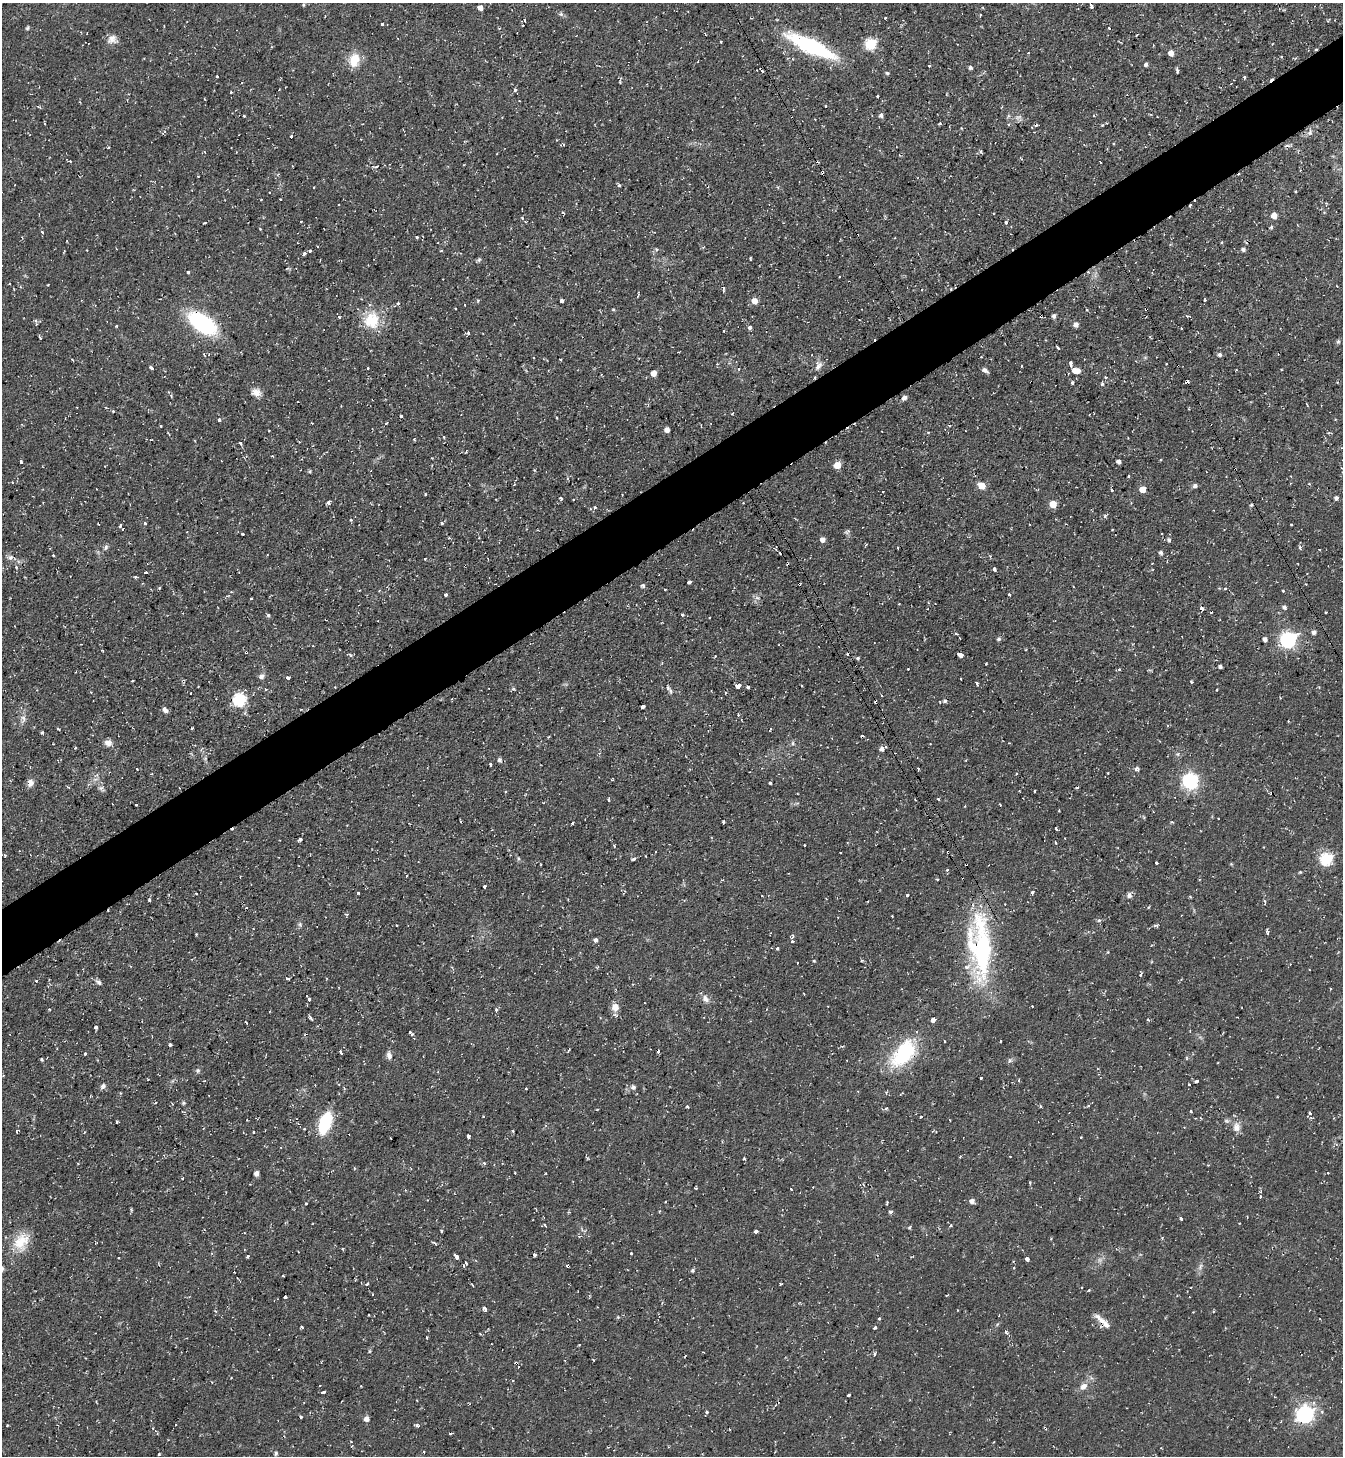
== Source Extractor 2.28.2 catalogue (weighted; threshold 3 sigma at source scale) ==
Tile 10 of 4 x 4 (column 2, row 3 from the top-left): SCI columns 1494-2834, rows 1456-2909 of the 5806 x 5816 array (HDU 1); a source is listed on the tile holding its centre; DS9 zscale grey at full resolution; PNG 1345 x 1458 px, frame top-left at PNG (2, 3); no overlay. Shown black and unused: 5% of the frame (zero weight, under 2 of 3 exposures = <1% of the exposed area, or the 3 px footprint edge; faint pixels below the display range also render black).
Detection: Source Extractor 2.28.2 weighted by HDU 2 'WHT'; one run over the whole footprint, this tile lists its part. Background 0.0591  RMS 0.0061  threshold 0.0274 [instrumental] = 3 sigma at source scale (4.5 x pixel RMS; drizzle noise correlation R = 1.50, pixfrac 1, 0.05/0.05 arcsec/px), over >= 5 px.
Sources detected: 470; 1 too faint to see at this stretch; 68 cosmic-ray / hot-pixel residue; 1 long thin detection or spike segment (spike, bleed or trail) — not listed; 4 inside a brighter listed object's ellipse — not listed separately; the other 396 listed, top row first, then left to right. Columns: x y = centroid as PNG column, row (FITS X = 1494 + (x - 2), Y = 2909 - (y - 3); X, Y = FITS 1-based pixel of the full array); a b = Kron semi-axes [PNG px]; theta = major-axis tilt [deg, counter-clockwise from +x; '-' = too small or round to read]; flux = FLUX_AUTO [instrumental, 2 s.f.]
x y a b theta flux
303 5 4 3 - 0.59
1091 6 5 3 - 3
480 7 5 4 - 3.7
560 14 6 4 32 0.98
524 20 3 3 - 2
382 25 3 3 - 5.1
164 26 2 2 - 0.4
27 28 6 4 33 0.95
499 28 4 3 - 0.67
1109 28 3 2 - 1.6
1137 35 3 2 - 0.75
112 39 13 11 11 4.6
721 42 3 2 - 0.5
870 44 6 6 - 52
811 46 57 14 -25 61
1316 49 3 3 - 0.59
1028 53 3 2 - 0.44
1171 53 6 6 - 3
1281 56 4 2 - 0.41
354 60 14 11 79 13
1146 64 4 4 - 1.7
929 66 3 2 - 0.78
970 67 4 4 - 1.4
1177 70 6 2 -82 1.2
887 73 4 4 - 0.9
217 76 3 2 - 0.85
1244 77 3 3 - 1.4
515 89 5 4 - 1.2
231 92 3 3 - 0.83
877 96 4 3 - 1.1
826 106 3 3 - 1.5
38 107 7 2 -21 0.77
881 115 6 5 - 1.6
244 116 3 3 - 0.67
1018 117 11 4 26 1.9
940 123 3 3 - 0.67
1107 123 4 3 - 0.46
1310 132 10 6 66 2.2
291 137 3 3 - 1.9
108 148 3 2 - 0.61
981 151 6 4 72 0.81
70 161 3 3 - 0.87
292 166 3 2 - 0.49
377 166 6 3 27 1.1
619 185 4 4 - 0.87
313 187 3 2 - 0.55
1295 191 3 2 - 0.48
261 199 3 2 - 0.78
280 199 3 2 - 0.63
1190 205 3 2 - 1.2
563 213 4 3 - 0.78
1274 215 5 5 - 6.9
522 218 4 3 - 0.63
301 221 3 2 - 0.86
525 221 3 3 - 0.73
205 223 3 2 - 0.64
1006 223 3 3 - 2.3
1271 227 5 4 - 0.98
260 229 3 2 - 0.47
42 232 4 3 - 0.98
22 237 4 2 - 0.46
416 237 3 3 - 6.4
317 246 3 2 - 0.51
657 249 6 5 - 1
1243 249 5 5 - 1.4
64 251 3 2 - 0.64
310 251 3 3 - 1.3
441 251 3 3 - 0.74
304 254 3 3 - 2.2
750 258 3 2 - 0.79
479 260 6 5 - 1
188 272 3 3 - 7.3
839 277 2 2 - 0.56
443 279 2 2 - 0.45
48 285 3 2 - 0.55
1337 286 3 2 - 0.36
638 296 5 3 - 0.63
478 300 4 3 - 0.62
562 301 4 3 - 8.9
754 301 7 7 - 4.4
465 305 3 2 - 0.58
455 308 3 2 - 0.83
613 309 5 3 - 0.6
1054 316 4 4 - 1.9
1187 316 4 3 - 0.96
339 317 4 3 - 0.98
371 320 20 20 - 20
35 321 6 5 - 1.5
202 323 29 15 -34 62
1076 324 6 6 - 2.1
116 326 4 3 - 0.51
749 327 5 4 - 1.5
1181 328 3 3 - 0.94
468 333 3 3 - 2.7
40 338 4 3 - 0.92
1338 342 6 5 - 1.1
1058 348 5 3 - 1.2
1219 355 5 5 - 1.8
560 360 3 2 - 0.65
1071 363 5 3 - 3
818 366 14 8 61 3.4
151 368 4 3 - 3.4
368 368 3 2 - 0.59
739 369 3 2 - 0.5
985 370 8 4 -35 1.8
1076 370 7 5 -7 8.3
653 373 4 4 - 5.8
1106 377 4 3 - 0.85
1187 382 3 3 - 17
1072 383 5 4 - 0.84
256 392 12 9 -10 4.4
171 395 4 4 - 0.85
904 398 6 5 - 2.1
1306 404 3 2 - 0.7
113 411 4 3 - 0.58
401 416 3 3 - 2.9
219 420 4 4 - 1.4
312 423 3 2 - 0.53
386 423 4 3 - 0.73
161 426 3 2 - 0.71
667 430 5 4 - 2.6
269 431 3 2 - 0.61
443 437 3 3 - 1.1
414 439 3 2 - 0.89
240 443 5 3 - 0.88
272 456 3 3 - 0.58
21 461 4 3 - 2.8
1119 462 4 4 - 1.9
837 465 5 5 - 10
1235 469 3 2 - 0.72
310 471 4 4 - 0.78
1129 476 3 3 - 0.99
1290 483 3 2 - 0.46
982 485 5 5 - 12
1195 486 5 5 - 1.8
1143 489 5 5 - 7.8
1112 490 3 3 - 1.2
883 492 2 2 - 0.46
425 494 3 3 - 0.66
561 498 3 3 - 1.7
1336 498 5 4 - 1.7
573 500 3 3 - 0.87
328 502 5 4 - 1.5
1053 504 5 5 - 11
595 508 5 4 - 1
1105 516 5 3 - 1.1
351 520 4 3 - 0.77
145 523 3 3 - 1.3
442 523 3 3 - 2.1
1291 524 3 2 - 0.54
120 525 4 3 - 1.5
1112 530 3 2 - 0.42
847 531 8 5 33 1.4
243 534 3 2 - 0.56
479 537 3 3 - 0.59
449 538 3 3 - 0.63
823 539 5 5 - 3.7
1169 541 6 4 -21 1
866 545 4 3 - 0.62
106 547 8 6 66 1.5
897 547 3 3 - 4.5
1300 547 5 4 - 1.1
1161 553 4 4 - 1.6
53 555 3 2 - 0.78
990 556 4 3 - 0.92
10 557 7 7 - 2.1
425 559 2 2 - 0.68
16 567 4 4 - 0.98
994 569 4 3 - 3
146 572 3 3 - 2.2
689 582 4 3 - 4.6
799 584 4 3 - 0.58
643 586 5 5 - 1.2
159 588 4 3 - 0.74
665 589 3 2 - 0.7
1225 589 4 3 - 1.2
1283 591 3 3 - 0.71
446 595 3 3 - 1.8
1009 595 3 3 - 1.6
251 598 3 2 - 0.73
757 598 7 4 -1 1.3
1284 607 5 4 - 1.7
1202 608 4 3 - 2.9
1326 612 2 2 - 0.59
268 615 4 4 - 0.99
682 615 3 3 - 1.3
1314 632 5 5 - 1.9
956 633 3 3 - 4
999 639 4 4 - 1.4
1265 639 4 4 - 2.4
1288 640 7 6 - 180
350 655 8 3 -32 0.87
960 655 4 3 - 16
715 656 3 2 - 0.38
858 658 5 4 - 1.1
662 663 3 3 - 0.52
986 664 2 2 - 0.48
1220 666 4 3 - 1.6
908 669 3 3 - 0.56
1119 669 4 3 - 1
261 676 8 7 - 2
288 677 4 3 - 1.5
1191 682 3 3 - 0.94
977 684 4 3 - 1.4
737 686 5 4 - 9.1
335 687 2 2 - 0.38
748 687 3 3 - 2.6
514 688 6 4 17 0.99
266 689 4 3 - 0.64
1217 690 3 2 - 0.84
670 691 8 5 -77 1.6
91 692 3 3 - 0.53
725 693 3 3 - 0.77
882 695 3 2 - 0.53
239 699 7 6 - 79
945 701 5 4 - 1.2
940 702 3 2 - 0.4
643 706 4 3 - 13
301 709 3 2 - 0.48
165 710 7 5 -46 2.3
23 719 13 6 82 3
741 720 4 2 - 0.51
58 729 4 2 - 0.75
42 732 4 3 - 0.93
108 743 9 8 - 3.4
793 743 6 4 90 0.95
75 748 3 3 - 0.66
882 748 6 5 - 2.2
499 760 6 5 - 1.5
490 765 3 3 - 2.1
1137 768 6 5 - 1.5
1108 773 3 2 - 0.48
1016 774 3 2 - 0.77
1190 780 7 7 - 110
31 782 10 7 -87 3.3
770 783 3 3 - 0.91
101 788 7 5 21 1.6
1019 791 3 2 - 0.4
1034 791 3 2 - 0.72
938 799 3 2 - 1.1
608 800 5 2 - 0.66
136 805 3 2 - 1
1000 805 3 2 - 0.49
1059 811 3 2 - 0.69
723 822 3 3 - 1.8
572 823 3 2 - 0.92
1056 829 4 3 - 2.6
1065 838 3 2 - 0.37
300 839 3 3 - 1.9
1055 843 3 3 - 0.86
614 846 3 3 - 0.71
948 852 3 2 - 0.54
5 855 5 3 - 0.64
518 858 6 3 -90 0.77
634 859 4 3 - 1.6
1326 859 6 6 - 71
1157 863 3 3 - 2.2
947 870 4 3 - 0.87
1300 872 5 3 - 0.55
407 876 3 3 - 1.2
937 879 3 3 - 0.71
485 887 3 3 - 1.8
1032 892 4 3 - 1.5
196 893 3 2 - 0.53
359 893 3 3 - 2.9
907 895 3 3 - 2
1129 895 7 6 - 2.1
1190 897 4 3 - 0.55
149 900 4 3 - 1.4
1264 901 5 4 - 0.9
838 917 3 2 - 0.46
1099 920 5 5 - 1.1
300 924 7 4 -46 1
1155 926 7 3 11 1.1
1268 933 5 3 - 0.77
196 934 3 3 - 0.98
792 936 6 4 60 1.3
595 940 4 4 - 1.7
792 941 3 3 - 1.7
777 948 4 3 - 0.91
980 948 80 25 -87 100
814 961 4 3 - 0.65
1309 969 3 2 - 0.38
1140 975 3 3 - 2.5
287 978 4 3 - 1.2
36 981 3 3 - 1.4
98 982 9 5 -42 1.7
308 999 3 3 - 5.5
705 999 11 7 -52 3.4
1032 1006 2 2 - 0.53
615 1007 10 9 - 4.5
496 1010 5 4 - 0.96
311 1019 7 3 -38 1.1
933 1019 4 3 - 22
1148 1020 4 3 - 1
246 1023 3 2 - 1.1
95 1027 3 3 - 3.6
410 1032 4 3 - 1.1
944 1041 3 3 - 1.3
170 1044 3 3 - 1.9
569 1050 5 2 - 0.62
341 1052 4 3 - 5
85 1054 3 2 - 0.9
903 1054 34 19 50 46
389 1055 10 6 -75 2.7
1187 1058 5 3 - 0.67
42 1059 4 3 - 0.71
198 1071 6 6 - 1.3
981 1078 3 2 - 1
1018 1080 4 3 - 0.77
1196 1081 4 3 - 4.8
103 1086 8 6 46 1.8
633 1087 7 6 - 2
526 1088 3 3 - 0.82
858 1091 3 3 - 0.55
183 1103 6 5 - 0.95
687 1106 3 3 - 1.3
1041 1106 3 3 - 1.4
1088 1106 5 3 - 0.66
886 1108 4 3 - 1.4
1191 1112 3 3 - 1.3
1310 1113 3 3 - 3
483 1116 3 2 - 0.53
921 1117 3 2 - 0.74
117 1122 3 3 - 1.2
325 1123 19 10 71 37
1236 1127 12 9 -86 4.7
513 1131 3 2 - 0.54
254 1132 3 2 - 0.87
468 1136 4 3 - 3.6
1081 1137 2 2 - 0.64
960 1157 3 2 - 0.68
744 1158 3 2 - 0.59
484 1164 3 3 - 1.5
256 1173 6 5 - 2
182 1178 3 3 - 1.5
791 1189 3 2 - 0.42
972 1201 5 5 - 3
306 1203 3 3 - 1.1
890 1212 6 4 13 1
1181 1218 4 3 - 2.6
544 1225 6 3 11 0.96
950 1226 3 3 - 1.4
909 1227 5 3 - 0.73
441 1231 3 3 - 1.1
756 1231 4 3 - 2.8
1162 1238 4 3 - 0.84
21 1242 24 18 63 15
434 1243 7 3 -25 1
534 1254 3 3 - 1.6
631 1254 3 3 - 1.7
248 1256 3 3 - 1
457 1258 6 3 -56 7.8
1027 1259 4 3 - 24
465 1264 7 3 59 2.3
568 1266 3 3 - 3.2
1200 1267 10 5 64 2
692 1270 5 5 - 1
283 1276 3 2 - 0.66
367 1284 4 3 - 1.7
781 1284 3 2 - 0.57
472 1285 4 2 - 0.55
1089 1290 4 3 - 0.57
285 1297 4 3 - 4.1
485 1309 5 3 - 6.9
958 1310 3 2 - 0.38
369 1315 3 2 - 0.87
618 1317 4 4 - 0.65
879 1318 3 3 - 2.2
1104 1323 21 8 -43 5.2
302 1327 3 3 - 1.6
875 1328 3 3 - 1.1
1006 1332 6 4 -59 1.3
427 1338 3 2 - 0.46
579 1344 3 2 - 0.56
369 1351 6 4 89 0.77
703 1352 3 2 - 0.48
874 1354 4 4 - 1.1
593 1360 3 2 - 0.56
516 1363 4 3 - 1.1
518 1367 3 2 - 0.58
231 1378 2 2 - 0.38
513 1381 3 3 - 0.72
320 1385 3 2 - 0.37
1083 1386 10 7 38 4.2
322 1392 5 3 - 3.1
848 1395 3 3 - 3.1
707 1412 4 3 - 2.1
1305 1414 7 7 - 240
301 1417 3 3 - 2.2
366 1419 5 5 - 3.1
7 1425 3 2 - 0.6
417 1425 4 3 - 1.7
1045 1428 5 3 - 0.96
351 1441 3 2 - 0.65
276 1453 5 4 - 1.2
Overlapping masked pixels (flux is a lower limit): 13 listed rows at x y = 1316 49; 1190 205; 202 323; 1187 382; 1235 469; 799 584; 948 852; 980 948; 903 1054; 568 1266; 1104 1323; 516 1363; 1045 1428
Unlisted compact peaks at least as high as the median listed source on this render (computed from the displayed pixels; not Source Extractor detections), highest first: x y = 1102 384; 398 303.